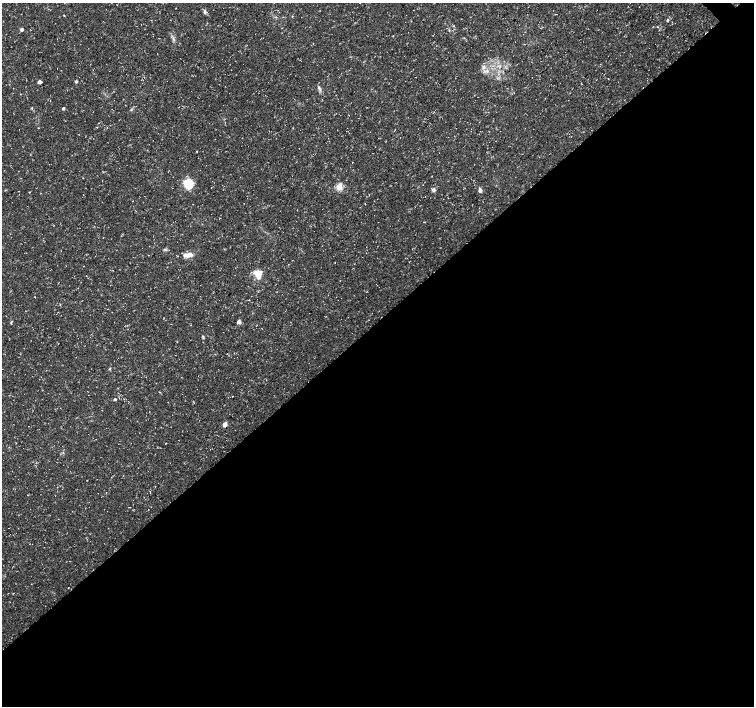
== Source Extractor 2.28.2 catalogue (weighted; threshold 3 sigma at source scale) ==
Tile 15 of 4 x 4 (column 3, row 4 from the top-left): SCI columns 3011-4514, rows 150-1557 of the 6024 x 5999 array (HDU 1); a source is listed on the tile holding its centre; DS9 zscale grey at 2 x 2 block average (1 PNG px = mean of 2 x 2 image px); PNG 756 x 708 px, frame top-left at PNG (2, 3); no overlay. Shown black and unused: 55% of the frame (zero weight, under 3 of 5 exposures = <1% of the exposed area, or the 3 px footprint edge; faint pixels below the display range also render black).
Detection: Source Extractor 2.28.2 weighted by HDU 2 'WHT'; one run over the whole footprint, this tile lists its part. Background 0.0235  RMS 0.0023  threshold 0.0105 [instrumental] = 3 sigma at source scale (4.5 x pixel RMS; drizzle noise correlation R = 1.50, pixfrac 1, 0.0396/0.0396 arcsec/px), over >= 5 px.
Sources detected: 33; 2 inside a brighter listed object's ellipse — not listed separately; the other 31 listed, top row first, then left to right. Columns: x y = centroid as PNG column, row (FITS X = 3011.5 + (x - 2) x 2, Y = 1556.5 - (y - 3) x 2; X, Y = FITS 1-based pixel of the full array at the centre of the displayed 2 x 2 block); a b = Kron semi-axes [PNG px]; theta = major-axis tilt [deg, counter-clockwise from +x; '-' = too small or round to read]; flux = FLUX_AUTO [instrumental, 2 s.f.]
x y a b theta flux
176 8 2 2 - 0.14
205 12 5 5 - 1.2
64 15 3 2 - 0.3
292 16 2 2 - 0.23
667 20 4 2 - 0.51
454 25 3 2 - 0.23
657 27 3 2 - 0.28
22 29 3 2 - 2
173 39 8 2 -75 0.92
484 67 4 3 - 1
76 81 3 3 - 0.87
39 82 3 3 - 2.6
319 89 9 3 -61 1.2
63 108 2 2 - 1.2
97 127 2 2 - 0.33
352 162 2 2 - 0.15
188 184 10 9 - 11
339 187 3 3 - 18
433 190 5 4 - 1.3
480 190 7 4 -72 1.4
29 192 2 2 - 0.24
166 250 3 3 - 0.71
189 255 10 5 6 3.3
259 275 14 7 77 4.7
11 322 4 2 - 0.43
239 322 4 3 - 1.8
203 337 4 3 - 0.7
110 369 3 2 - 0.42
115 399 2 2 - 1.1
225 424 3 3 - 6
129 507 3 2 - 0.27
Diffuse or blended objects may show on this block-average render without a row.